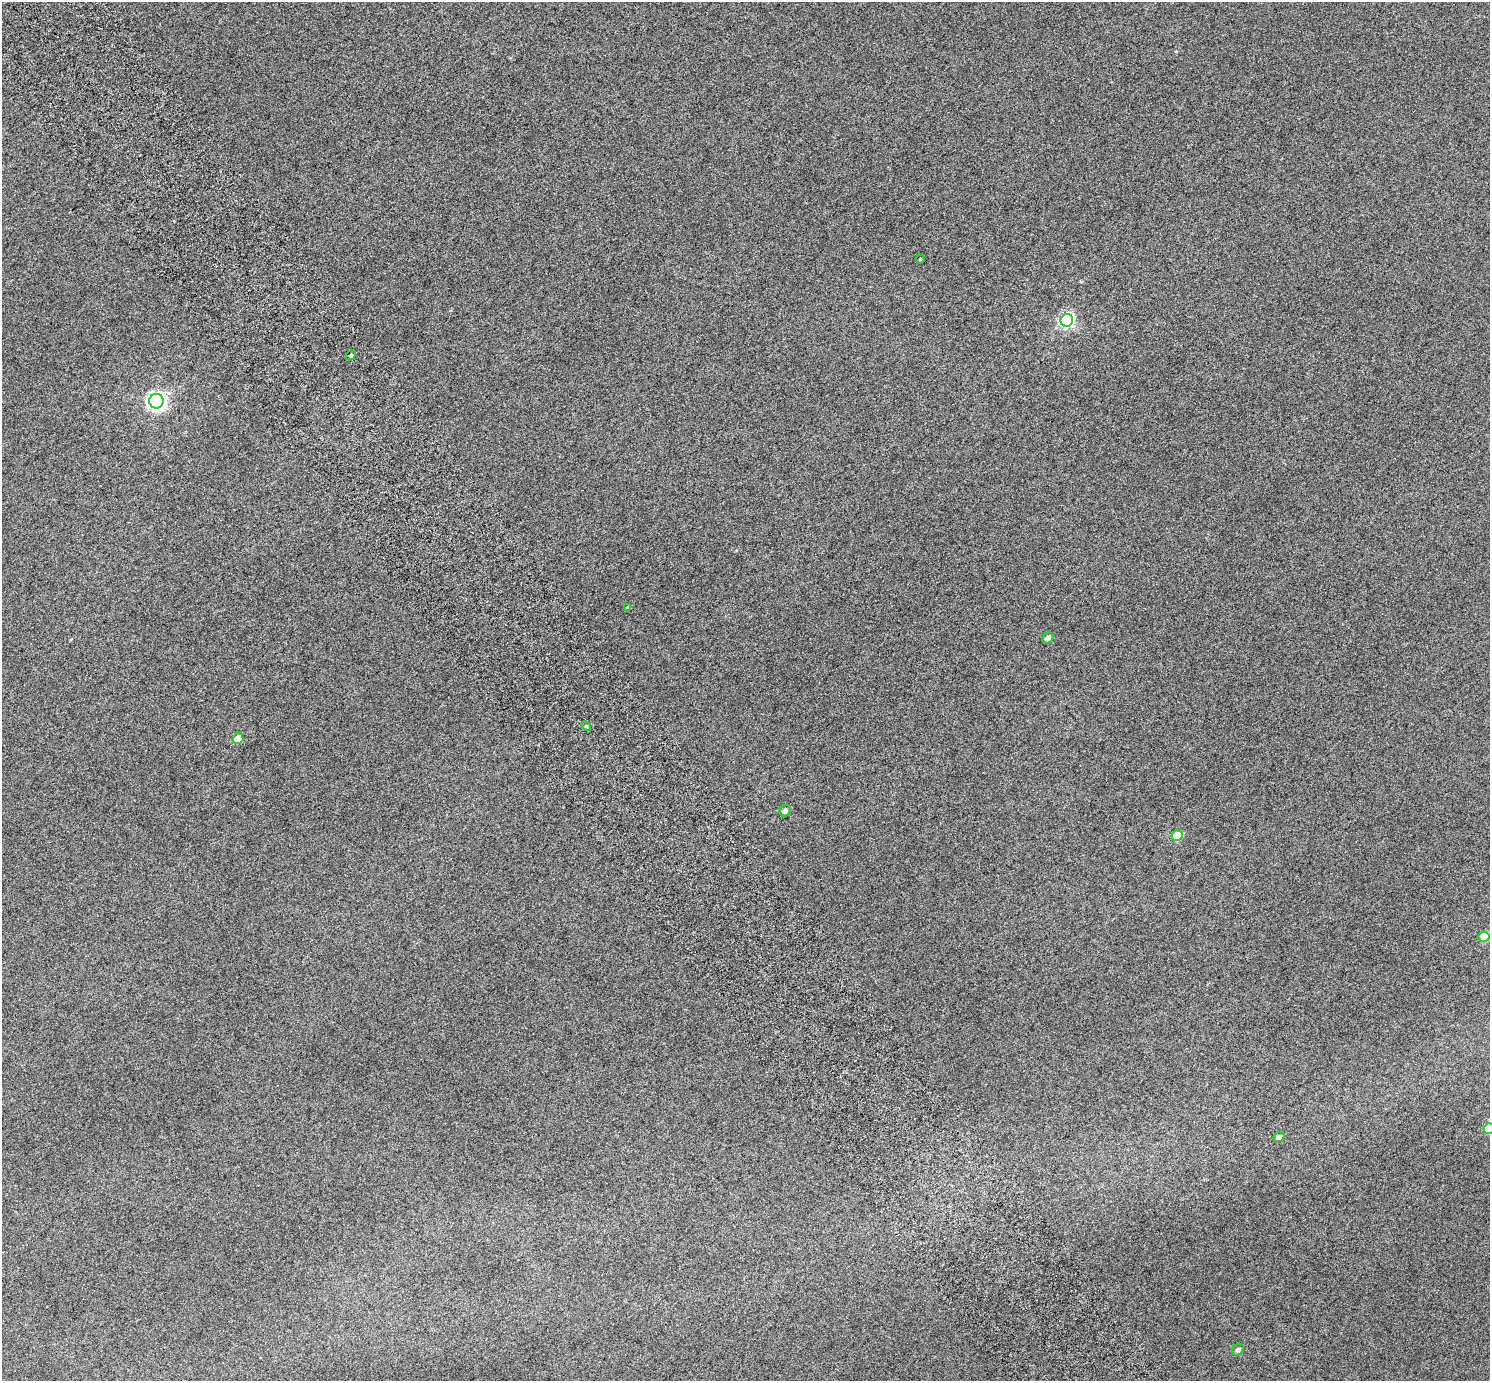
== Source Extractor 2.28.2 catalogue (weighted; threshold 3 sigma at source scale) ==
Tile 11 of 4 x 4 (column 3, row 3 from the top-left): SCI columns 3038-4525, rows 1594-2972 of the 6078 x 6006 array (HDU 1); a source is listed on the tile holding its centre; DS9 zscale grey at full resolution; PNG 1492 x 1383 px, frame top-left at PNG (2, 2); each listed source drawn as its Kron ellipse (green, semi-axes under 4 px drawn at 4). Shown black and unused: <1% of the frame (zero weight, under 6 of 12 exposures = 4% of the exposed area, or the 3 px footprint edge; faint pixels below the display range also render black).
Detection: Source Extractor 2.28.2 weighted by HDU 2 'WHT'; one run over the whole footprint, this tile lists its part. Background 8.45e-05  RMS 0.003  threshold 0.0121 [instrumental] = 3 sigma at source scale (4.09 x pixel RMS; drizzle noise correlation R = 1.36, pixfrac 0.8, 0.0396/0.0396 arcsec/px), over >= 5 px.
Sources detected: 14; all 14 listed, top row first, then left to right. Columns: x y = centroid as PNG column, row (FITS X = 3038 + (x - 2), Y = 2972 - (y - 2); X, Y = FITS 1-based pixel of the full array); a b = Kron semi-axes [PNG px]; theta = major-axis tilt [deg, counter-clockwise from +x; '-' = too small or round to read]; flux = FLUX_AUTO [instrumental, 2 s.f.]
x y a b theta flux
920 259 4 3 - 0.18
1067 320 6 6 - 44
351 355 5 4 - 0.48
156 401 7 7 - 100
628 608 4 4 - 0.46
1048 638 6 5 - 0.95
586 726 6 3 -45 0.3
238 739 5 5 - 4.6
785 811 6 5 - 0.9
1177 836 5 5 - 8.7
1484 937 5 5 - 8.4
1489 1128 5 5 - 7.9
1279 1137 6 5 - 0.92
1238 1350 6 5 - 0.77
Isophote crosses this tile's border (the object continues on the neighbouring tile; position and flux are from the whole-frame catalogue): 1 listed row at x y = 1489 1128